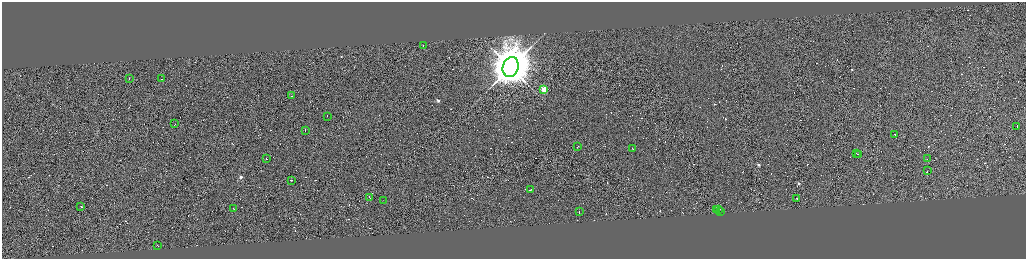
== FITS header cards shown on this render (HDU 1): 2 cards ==
NAXIS1  =                 4096
NAXIS2  =                 1028

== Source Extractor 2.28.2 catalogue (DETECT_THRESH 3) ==
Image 4096 x 1028 px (HDU 1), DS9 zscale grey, zoomed out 1/4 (1 PNG px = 4 x 4 image px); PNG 1028 x 261 px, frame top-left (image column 2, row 1027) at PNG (2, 2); each listed source drawn as its Kron ellipse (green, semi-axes under 4 px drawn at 4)
Background 0.971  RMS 4.1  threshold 12.4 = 3 sigma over >= 5 px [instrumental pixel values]
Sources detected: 493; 463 cannot appear on this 1/4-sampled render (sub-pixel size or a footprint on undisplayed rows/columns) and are neither listed nor drawn; the other 30 listed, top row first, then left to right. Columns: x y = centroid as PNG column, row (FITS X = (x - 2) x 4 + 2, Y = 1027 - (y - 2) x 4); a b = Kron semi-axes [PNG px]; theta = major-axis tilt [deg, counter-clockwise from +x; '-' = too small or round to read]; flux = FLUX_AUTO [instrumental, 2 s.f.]
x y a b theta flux
423 46 2 1 - 3.9e+04
510 67 10 7 70 1.2e+07
129 79 2 1 - 1.3e+04
161 79 2 1 - 2.5e+04
544 90 2 2 - 1.5e+05
291 96 2 1 - 2.1e+04
327 116 2 1 - 5.0e+04
174 124 4 1 - 3.5e+04
1017 126 2 1 - 3.4e+04
305 130 2 1 - 2.0e+04
894 134 3 1 - 8.4e+04
577 147 2 1 - 2.0e+04
632 148 3 1 - 3.4e+04
856 154 3 1 - 2.9e+04
858 154 2 1 - 1.8e+04
266 158 2 1 - 3.6e+04
927 159 2 1 - 1.4e+04
927 171 2 1 - 2.7e+04
291 180 2 1 - 2.5e+04
530 190 2 1 - 9.0e+04
369 197 3 1 - 2.3e+04
796 198 2 1 - 3.0e+04
383 200 2 1 - 5.7e+02
81 206 2 1 - 1.4e+05
234 209 2 1 - 1.4e+04
716 209 2 1 - 2.1e+04
719 209 2 1 - 1.3e+04
579 212 2 1 - 2.2e+04
721 212 2 1 - 4.0e+04
157 246 2 1 - 5.0e+04
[463 sub-pixel or undisplayed-footprint detections neither listed nor drawn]